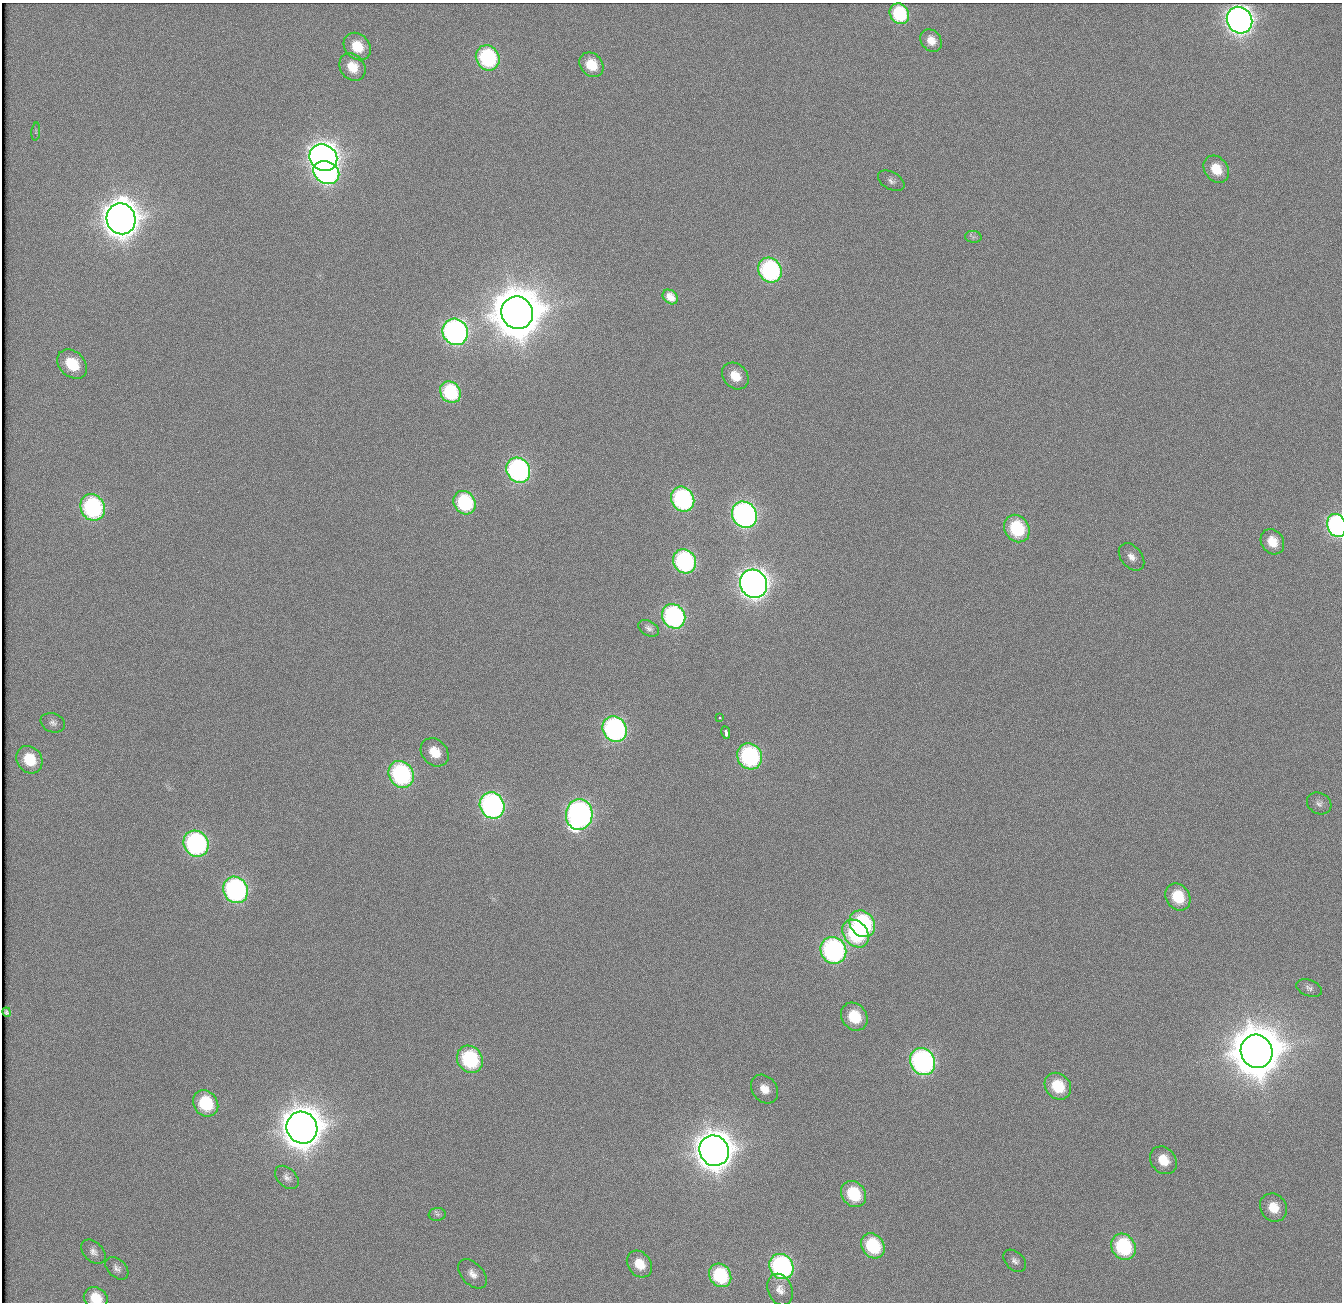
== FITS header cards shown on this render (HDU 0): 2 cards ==
NAXIS1  =                 1340          /
NAXIS2  =                 1300          /

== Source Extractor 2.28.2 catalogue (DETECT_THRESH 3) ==
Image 1340 x 1300 px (HDU 0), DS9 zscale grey, 1 PNG px = 1 image px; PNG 1344 x 1304 px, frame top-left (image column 1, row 1300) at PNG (2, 3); each listed source drawn as its Kron ellipse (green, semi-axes under 4 px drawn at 4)
Background 106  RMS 2.4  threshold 7.32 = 3 sigma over >= 5 px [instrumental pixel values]
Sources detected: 78; all 78 listed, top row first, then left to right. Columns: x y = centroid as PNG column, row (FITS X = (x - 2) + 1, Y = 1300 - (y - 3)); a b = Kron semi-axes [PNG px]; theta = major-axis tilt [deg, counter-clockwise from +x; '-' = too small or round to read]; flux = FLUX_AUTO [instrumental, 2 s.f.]
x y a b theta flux
899 14 11 9 -56 1.2e+04
1239 20 13 12 - 1.4e+05
931 40 12 10 -50 2.1e+03
357 46 15 12 -47 5.4e+03
488 58 13 11 -58 2.4e+04
591 65 13 11 -48 4.8e+03
352 67 15 12 -52 3.9e+03
36 132 9 3 85 3.4e+02
323 158 14 13 - 2.0e+05
1216 169 14 11 -53 4.8e+03
326 172 13 11 -30 4.5e+04
891 181 14 8 -29 1.0e+03
121 219 16 14 -69 4.1e+05
973 237 8 6 -6 5.1e+02
770 270 13 11 -54 3.3e+04
670 297 8 6 -42 1.5e+03
517 313 16 15 - 1.1e+06
455 332 13 12 - 6.5e+04
72 364 17 12 -43 7.0e+03
735 376 15 12 -45 3.8e+03
450 392 11 9 -53 1.2e+04
518 470 13 11 -54 4.5e+04
683 499 13 11 -58 3.0e+04
465 503 12 10 -54 1.5e+04
93 507 13 12 - 3.0e+04
744 515 14 12 -55 6.9e+04
1337 525 12 9 -73 3.8e+04
1017 529 14 12 -58 1.3e+04
1272 542 13 11 -55 3.4e+03
1132 557 15 10 -50 1.6e+03
684 561 12 11 - 2.9e+04
754 584 15 13 -56 1.8e+05
674 616 13 11 -56 3.6e+04
649 628 11 7 -28 6.6e+02
720 718 3 3 - 6.5e+02
53 723 12 9 -22 9.3e+02
615 729 13 11 -55 4.3e+04
726 733 6 3 -80 6.6e+03
435 752 16 12 -46 3.9e+03
750 756 13 12 - 2.9e+04
29 760 14 12 -55 5.9e+03
401 774 14 12 -56 3.3e+04
1319 803 13 10 -28 1.0e+03
492 805 13 12 - 5.8e+04
579 814 15 13 85 7.6e+04
196 844 13 12 - 4.1e+04
236 890 13 12 - 4.6e+04
1178 897 14 11 -56 7.1e+03
862 924 14 11 -51 2.5e+04
856 933 15 12 -50 1.9e+04
833 950 14 12 -59 4.5e+04
1309 988 13 8 -22 8.2e+02
7 1012 5 4 - 3.5e+02
854 1017 15 12 -52 6.9e+03
1257 1051 17 15 -65 1.1e+06
470 1059 14 12 -54 1.9e+04
923 1061 14 12 -60 5.4e+04
1058 1086 14 12 -48 7.3e+03
764 1089 15 12 -53 2.4e+03
206 1103 14 12 -52 1.0e+04
302 1128 16 15 - 5.7e+05
714 1151 16 14 -60 4.5e+05
1163 1160 15 12 -49 3.9e+03
287 1177 14 9 -44 1.0e+03
854 1194 14 11 -51 9.7e+03
1273 1208 15 13 -53 3.7e+03
437 1214 8 6 5 5.8e+02
873 1246 13 11 -52 1.2e+04
1123 1247 13 11 -55 1.7e+04
93 1252 14 9 -45 1.1e+03
1015 1261 13 9 -44 9.3e+02
639 1264 14 11 -52 3.5e+03
781 1266 13 11 -54 4.0e+04
117 1268 13 9 -43 9.0e+02
472 1274 17 11 -46 1.7e+03
720 1275 12 10 -54 1.2e+04
780 1290 16 12 -66 1.7e+03
96 1298 12 10 -29 3.9e+03
At the frame edge (FLAGS 8, measured only in part): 2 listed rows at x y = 1337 525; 96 1298